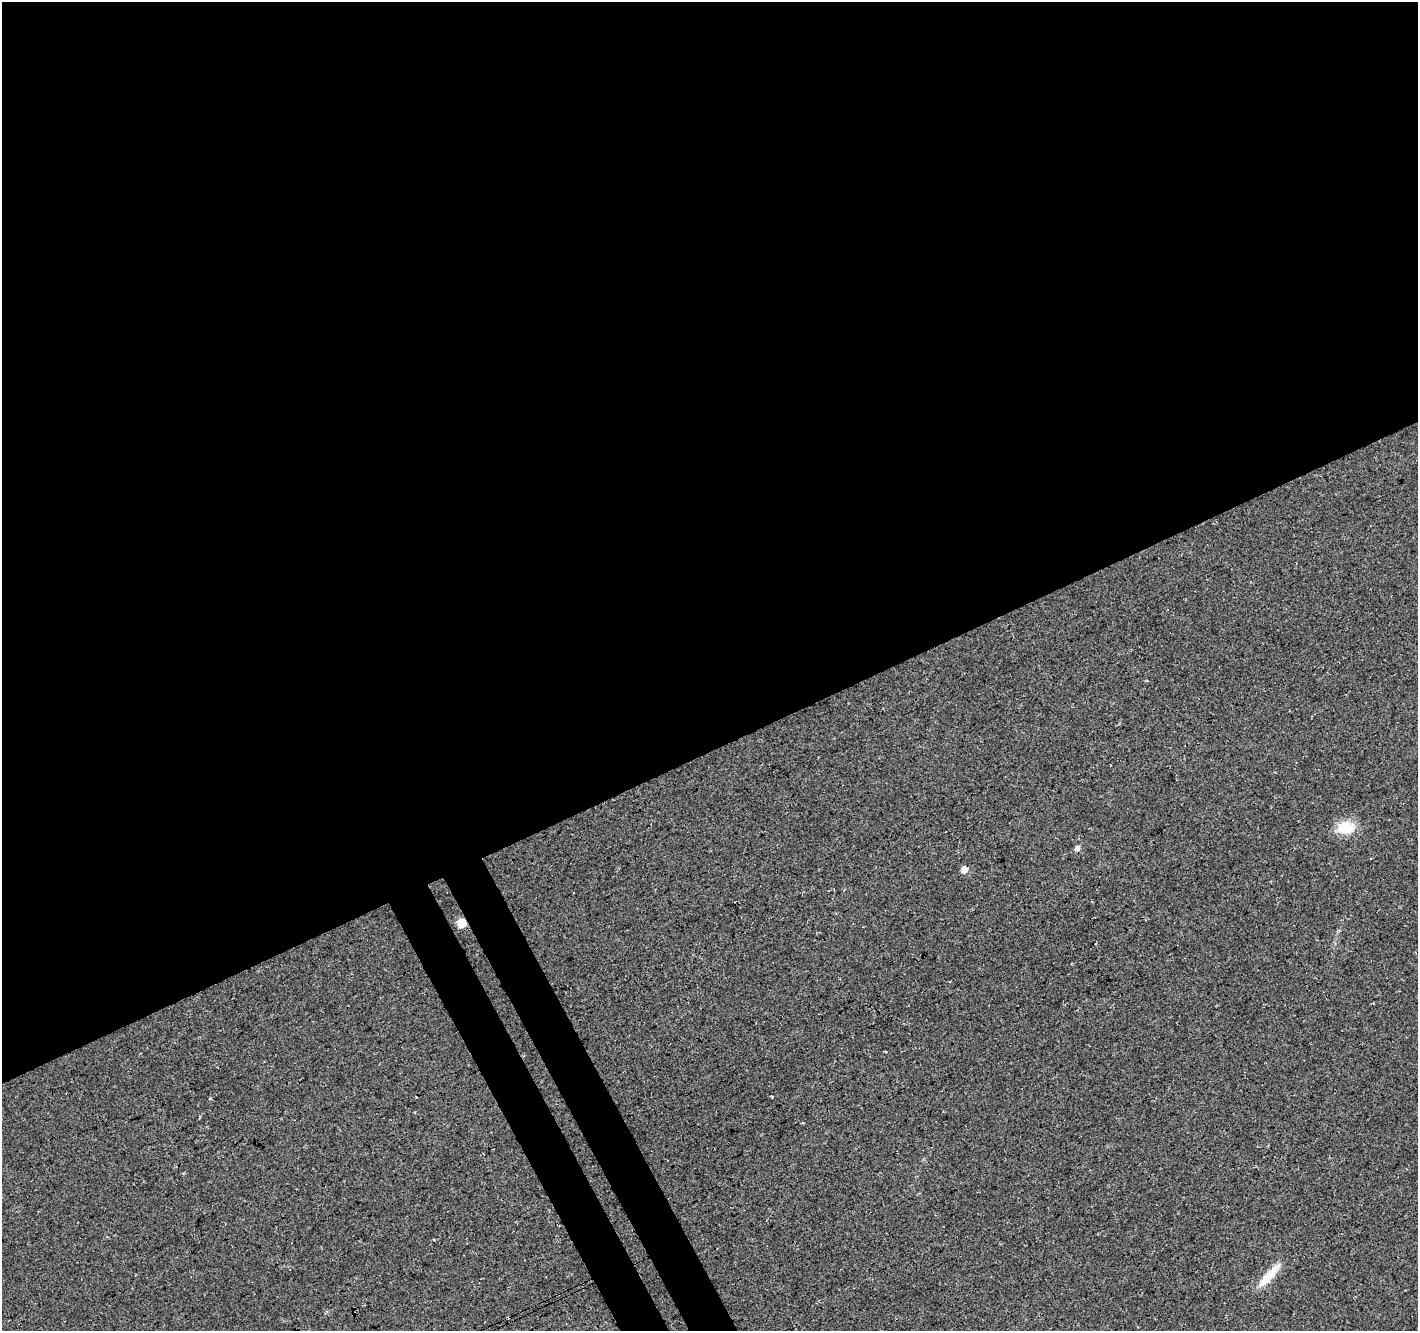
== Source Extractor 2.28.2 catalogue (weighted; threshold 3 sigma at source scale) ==
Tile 2 of 4 x 4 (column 2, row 1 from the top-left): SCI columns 1472-2887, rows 4168-5496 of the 5771 x 5618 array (HDU 1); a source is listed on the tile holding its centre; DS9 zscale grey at full resolution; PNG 1420 x 1333 px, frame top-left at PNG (2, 2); no overlay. Shown black and unused: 59% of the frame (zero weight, under 3 of 4 exposures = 5% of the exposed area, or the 3 px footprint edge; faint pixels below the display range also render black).
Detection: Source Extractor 2.28.2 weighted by HDU 2 'WHT'; one run over the whole footprint, this tile lists its part. Background 0.0916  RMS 0.0093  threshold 0.042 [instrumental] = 3 sigma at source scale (4.5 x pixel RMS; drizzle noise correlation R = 1.50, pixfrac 1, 0.0396/0.0396 arcsec/px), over >= 5 px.
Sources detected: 6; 2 cosmic-ray / hot-pixel residue — not listed; the other 4 listed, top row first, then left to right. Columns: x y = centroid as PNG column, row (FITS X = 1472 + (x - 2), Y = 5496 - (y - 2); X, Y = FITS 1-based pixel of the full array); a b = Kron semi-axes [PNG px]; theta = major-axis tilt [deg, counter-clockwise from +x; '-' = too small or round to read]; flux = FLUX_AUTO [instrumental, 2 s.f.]
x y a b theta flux
1346 828 17 12 0 25
1077 848 5 5 - 3.8
462 923 5 5 - 34
1268 1276 29 11 49 17
Overlapping masked pixels (flux is a lower limit): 2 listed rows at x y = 462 923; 1268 1276